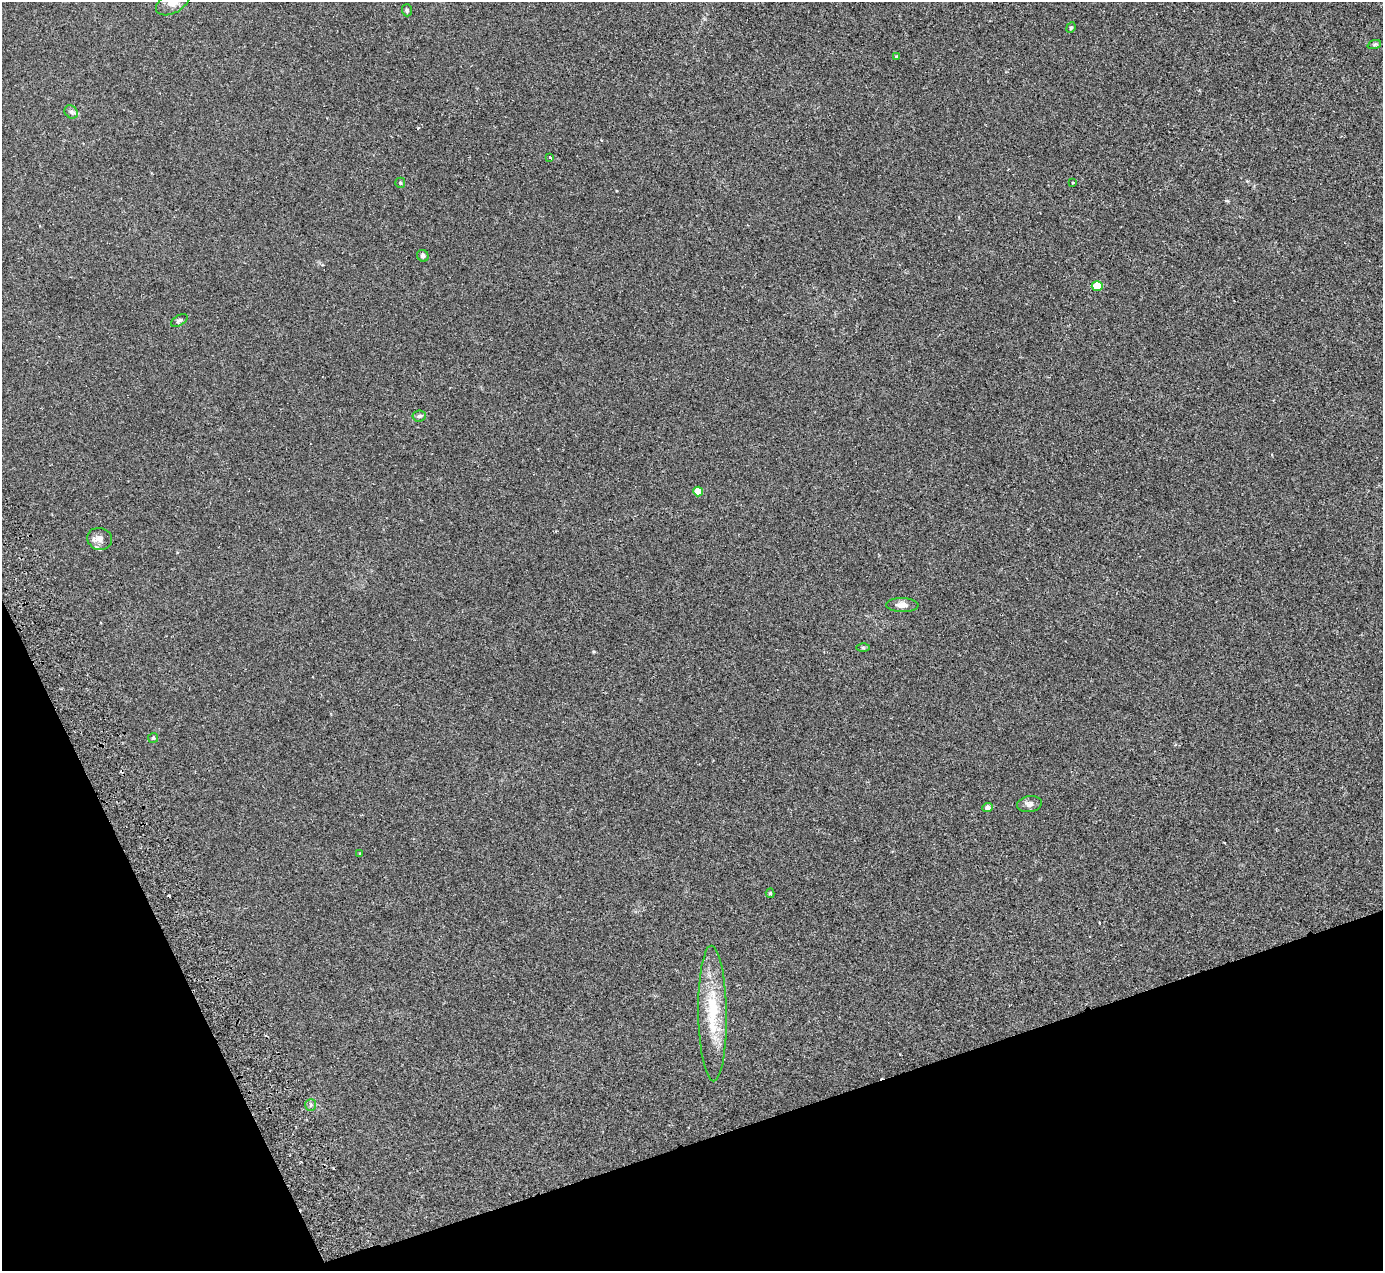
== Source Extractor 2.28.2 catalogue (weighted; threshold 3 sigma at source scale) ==
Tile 14 of 4 x 4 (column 2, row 4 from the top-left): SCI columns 1439-2819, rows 310-1578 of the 5637 x 5567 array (HDU 1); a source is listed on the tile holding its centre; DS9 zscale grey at full resolution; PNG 1385 x 1273 px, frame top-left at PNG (2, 2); each listed source drawn as its Kron ellipse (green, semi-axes under 4 px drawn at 4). Shown black and unused: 17% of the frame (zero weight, under 2 of 3 exposures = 3% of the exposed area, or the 3 px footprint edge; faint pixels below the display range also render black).
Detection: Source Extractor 2.28.2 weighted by HDU 2 'WHT'; one run over the whole footprint, this tile lists its part. Background 0.0185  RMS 0.0063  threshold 0.0286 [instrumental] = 3 sigma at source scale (4.5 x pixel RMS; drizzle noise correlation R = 1.50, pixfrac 1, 0.05/0.05 arcsec/px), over >= 5 px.
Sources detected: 26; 2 cosmic-ray / hot-pixel residue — neither listed nor drawn; the other 24 listed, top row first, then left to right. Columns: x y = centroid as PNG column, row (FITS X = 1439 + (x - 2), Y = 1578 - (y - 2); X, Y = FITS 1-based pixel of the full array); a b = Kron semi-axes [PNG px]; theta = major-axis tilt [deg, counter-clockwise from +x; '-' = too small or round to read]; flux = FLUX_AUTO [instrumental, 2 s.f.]
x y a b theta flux
173 2 19 10 30 5.7
407 10 6 5 - 1
1071 28 5 4 - 0.81
1374 45 7 4 19 0.84
897 57 4 3 - 1
71 112 7 6 - 1.6
550 157 3 3 - 0.68
400 183 5 5 - 0.73
1073 183 4 2 - 0.39
423 256 6 5 - 2.1
1097 286 5 5 - 17
179 321 9 5 31 1.3
419 416 7 5 6 1.3
698 492 5 5 - 12
100 539 12 11 - 4
902 605 16 7 -2 4.1
863 648 6 4 -1 0.83
153 738 5 5 - 0.77
1029 804 12 8 9 2.6
988 807 5 4 - 2.6
360 854 4 4 - 0.51
770 893 5 4 - 0.86
712 1014 68 14 -89 31
311 1105 6 5 - 1.2
Isophote crosses this tile's border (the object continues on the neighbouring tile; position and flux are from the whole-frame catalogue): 1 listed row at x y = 173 2